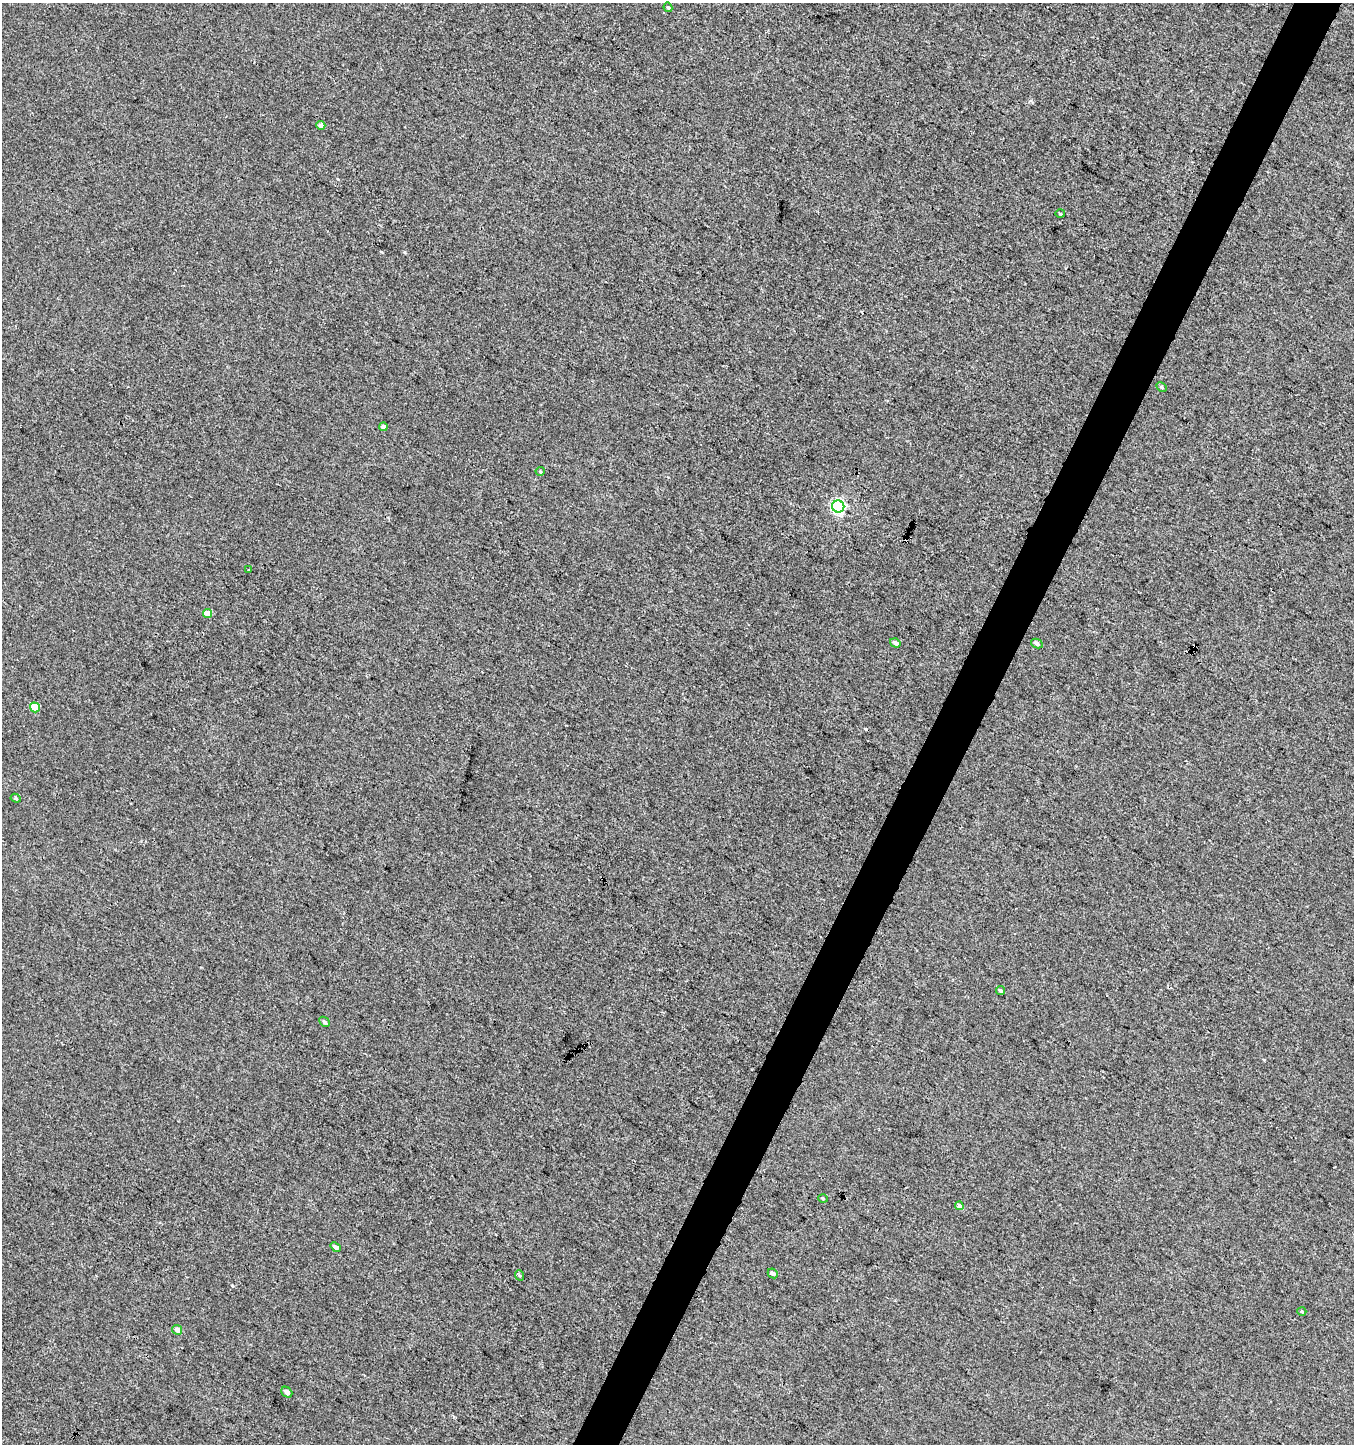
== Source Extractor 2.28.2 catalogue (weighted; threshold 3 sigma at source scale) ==
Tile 10 of 4 x 4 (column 2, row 3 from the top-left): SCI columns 1618-2969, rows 1444-2885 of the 5869 x 5776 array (HDU 1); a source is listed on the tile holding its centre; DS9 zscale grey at full resolution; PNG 1356 x 1446 px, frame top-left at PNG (2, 3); each listed source drawn as its Kron ellipse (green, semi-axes under 4 px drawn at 4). Shown black and unused: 3% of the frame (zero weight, under 3 of 4 exposures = <1% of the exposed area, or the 3 px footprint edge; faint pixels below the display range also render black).
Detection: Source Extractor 2.28.2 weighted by HDU 2 'WHT'; one run over the whole footprint, this tile lists its part. Background 0.00105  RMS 0.0035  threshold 0.0159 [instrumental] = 3 sigma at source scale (4.5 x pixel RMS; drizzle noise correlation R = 1.50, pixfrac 1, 0.0396/0.0396 arcsec/px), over >= 5 px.
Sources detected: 26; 3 cosmic-ray / hot-pixel residue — neither listed nor drawn; the other 23 listed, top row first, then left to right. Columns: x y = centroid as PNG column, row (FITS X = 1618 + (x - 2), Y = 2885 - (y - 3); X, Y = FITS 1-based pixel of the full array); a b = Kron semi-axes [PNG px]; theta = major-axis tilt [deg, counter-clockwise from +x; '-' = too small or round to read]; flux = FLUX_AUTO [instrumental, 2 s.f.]
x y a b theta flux
668 7 5 4 - 0.45
321 125 4 4 - 2.2
1060 214 5 3 - 0.34
1162 387 5 4 - 0.52
383 427 4 4 - 1.3
540 471 4 4 - 0.41
838 506 6 6 - 68
249 570 3 3 - 0.76
207 614 5 4 - 3.7
895 643 5 4 - 1.2
1037 643 6 4 -27 1
35 707 5 4 - 8
16 798 5 4 - 0.49
1000 991 5 3 - 0.68
324 1022 6 4 -44 0.73
823 1198 5 3 - 0.31
959 1206 4 4 - 1.6
336 1247 5 4 - 1.1
773 1273 5 4 - 0.77
519 1275 5 3 - 0.43
1302 1311 4 4 - 0.38
177 1330 5 4 - 1.7
287 1392 6 4 -41 1.3